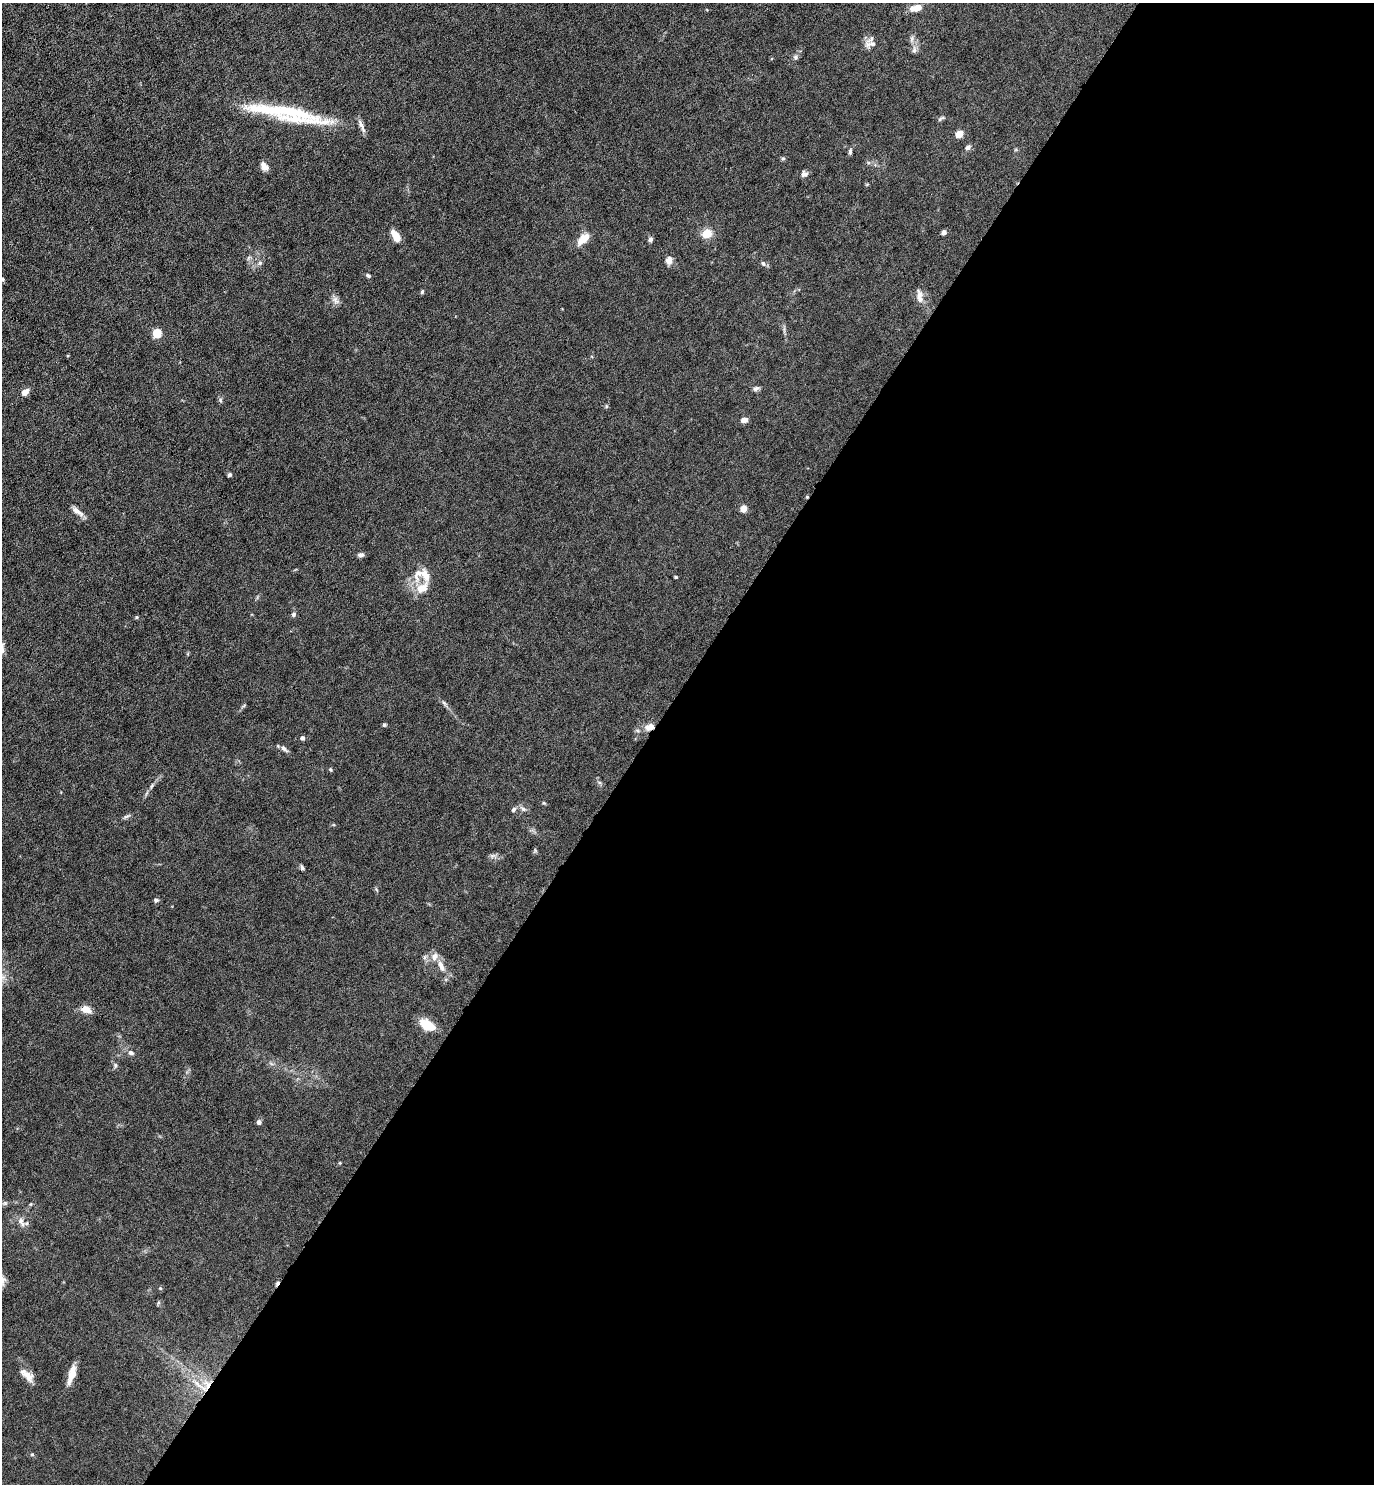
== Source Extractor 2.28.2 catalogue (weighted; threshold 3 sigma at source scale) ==
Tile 12 of 4 x 4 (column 4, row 3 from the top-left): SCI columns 4270-5641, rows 1483-2964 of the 5934 x 5928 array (HDU 1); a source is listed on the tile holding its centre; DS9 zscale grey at full resolution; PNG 1376 x 1486 px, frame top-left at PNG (2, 3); no overlay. Shown black and unused: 53% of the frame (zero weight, under 4 of 8 exposures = <1% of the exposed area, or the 3 px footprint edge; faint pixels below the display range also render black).
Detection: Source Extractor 2.28.2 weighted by HDU 2 'WHT'; one run over the whole footprint, this tile lists its part. Background 0.0371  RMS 0.0027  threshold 0.011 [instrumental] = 3 sigma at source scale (4.09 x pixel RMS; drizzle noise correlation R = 1.36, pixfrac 0.8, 0.05/0.05 arcsec/px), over >= 5 px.
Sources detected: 76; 2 cosmic-ray / hot-pixel residue — not listed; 5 inside a brighter listed object's ellipse — not listed separately; the other 69 listed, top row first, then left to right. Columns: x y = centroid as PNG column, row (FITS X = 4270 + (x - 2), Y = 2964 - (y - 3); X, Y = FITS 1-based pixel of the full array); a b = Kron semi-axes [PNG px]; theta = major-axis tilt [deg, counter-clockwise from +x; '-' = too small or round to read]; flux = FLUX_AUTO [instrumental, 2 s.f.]
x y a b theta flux
916 8 13 7 15 2.4
873 44 14 7 1 1.4
914 50 11 6 85 0.95
796 57 7 6 - 0.55
282 111 110 14 -11 21
941 118 11 4 33 0.44
959 134 5 4 - 4.9
968 147 7 6 - 0.8
850 151 8 5 83 0.49
783 158 6 4 1 0.34
264 166 10 7 -48 1.5
804 174 8 7 - 0.9
944 232 4 4 - 1.4
707 234 12 10 15 2.9
396 237 13 6 -59 3.7
583 239 16 8 43 3.3
650 239 6 5 - 0.64
248 258 7 4 71 0.41
669 260 9 8 - 1.4
260 263 6 6 - 0.5
763 263 7 5 -72 0.51
368 275 6 4 -31 0.45
3 279 5 4 - 0.35
422 292 5 4 - 0.38
920 295 16 8 -73 1.7
335 300 11 7 -58 1.1
157 333 5 5 - 12
756 388 9 5 25 0.63
25 392 11 7 42 1.3
220 400 6 5 - 0.42
606 406 6 4 -90 0.3
744 420 7 5 18 1.4
229 475 5 4 - 0.43
744 508 4 4 - 4.2
77 511 16 6 -37 1.6
361 555 9 6 0 0.66
676 577 3 3 - 0.31
422 588 20 17 48 3.7
293 614 6 5 - 0.6
136 617 5 4 - 0.27
444 703 7 4 -45 0.49
384 725 5 4 - 0.34
649 727 12 8 21 2.1
302 738 5 5 - 0.56
284 749 12 6 -40 0.8
331 770 5 3 - 0.25
152 786 9 3 69 0.4
544 803 6 3 -17 0.28
523 809 7 6 - 0.71
513 810 7 5 46 0.53
126 816 9 3 21 0.45
535 851 9 3 69 0.28
302 867 6 4 -67 0.52
156 900 6 5 - 0.52
441 966 19 7 -61 2.3
86 1009 13 8 -19 2.1
427 1025 14 8 -31 6.8
131 1053 9 6 -31 0.79
115 1065 7 5 -89 0.5
259 1122 6 5 - 0.7
31 1204 5 3 - 0.25
21 1222 15 8 -62 1.6
2 1280 15 10 -71 2.3
160 1288 5 4 - 0.26
72 1374 22 7 73 2.9
27 1376 18 10 -49 2.3
197 1384 15 6 -48 1.9
207 1384 14 9 -64 2.8
32 1454 6 4 0 0.27
Overlapping masked pixels (flux is a lower limit): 2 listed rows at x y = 649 727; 207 1384
Isophote crosses this tile's border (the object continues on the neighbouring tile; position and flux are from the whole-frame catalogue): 2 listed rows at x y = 3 279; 2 1280